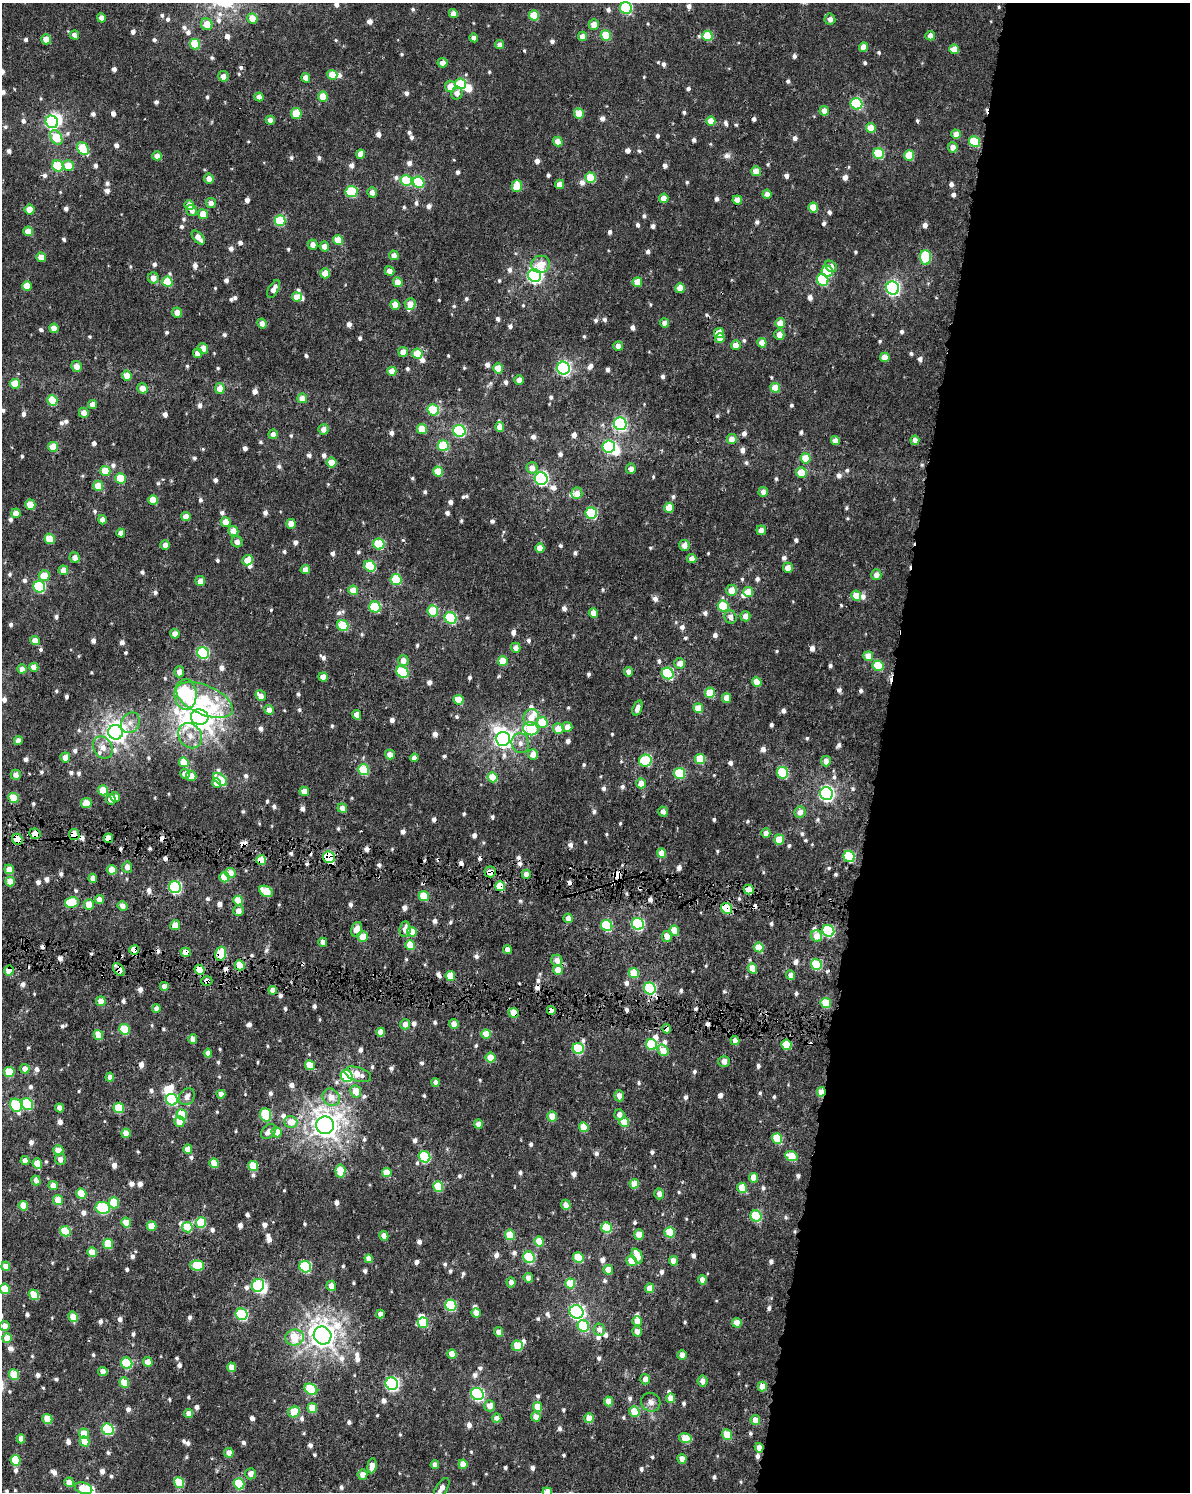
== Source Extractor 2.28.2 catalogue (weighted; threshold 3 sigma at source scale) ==
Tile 8 of 4 x 3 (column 4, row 2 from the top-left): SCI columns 3587-4774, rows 1834-3323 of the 4789 x 5100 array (HDU 1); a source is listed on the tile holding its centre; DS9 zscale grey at full resolution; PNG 1192 x 1494 px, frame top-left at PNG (2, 3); each listed source drawn as its Kron ellipse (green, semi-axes under 4 px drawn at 4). Shown black and unused: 27% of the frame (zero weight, under 4 of 7 exposures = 4% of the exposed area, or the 3 px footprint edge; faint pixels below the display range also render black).
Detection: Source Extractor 2.28.2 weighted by HDU 2 'WHT'; one run over the whole footprint, this tile lists its part. Background 4.71e-04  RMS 0.001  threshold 0.0042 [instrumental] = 3 sigma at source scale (4.09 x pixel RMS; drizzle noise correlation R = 1.36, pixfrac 0.8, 0.0396/0.0396 arcsec/px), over >= 5 px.
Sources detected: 1097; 9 inside a brighter object's white glare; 33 cosmic-ray / hot-pixel residue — neither listed nor drawn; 13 inside a brighter listed object's ellipse — not listed separately; of the other 1042, all 500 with FLUX_AUTO >= 0.593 (the completeness limit of this list) listed and drawn (542 fainter detections not listed), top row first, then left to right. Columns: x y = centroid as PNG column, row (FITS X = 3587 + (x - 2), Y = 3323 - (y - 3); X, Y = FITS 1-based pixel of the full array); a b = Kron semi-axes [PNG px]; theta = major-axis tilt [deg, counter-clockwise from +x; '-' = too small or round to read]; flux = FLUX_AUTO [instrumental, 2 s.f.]
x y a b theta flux
626 8 6 5 - 11
453 13 4 4 - 0.8
534 15 5 5 - 2.8
101 18 4 4 - 0.68
252 19 5 5 - 1.5
830 19 5 5 - 0.6
207 24 6 5 - 1.4
594 25 5 5 - 0.95
75 35 5 4 - 0.6
606 35 5 5 - 2.9
582 36 4 4 - 0.88
707 36 5 5 - 4.1
930 36 5 4 - 0.68
474 38 4 4 - 0.66
46 39 5 5 - 1
195 44 5 5 - 4.1
500 45 4 4 - 0.64
864 47 4 4 - 1
954 49 5 4 - 1.5
443 63 5 5 - 0.71
332 75 5 5 - 2
223 76 5 5 - 0.75
306 78 5 4 - 0.99
460 84 5 5 - 4.4
450 86 5 5 - 1.3
457 93 6 5 - 0.66
323 96 5 5 - 1.8
259 97 4 4 - 0.78
856 104 6 5 - 9.4
824 111 5 4 - 0.9
296 114 5 5 - 2.7
579 114 5 4 - 2.2
270 120 4 4 - 0.64
711 121 5 4 - 1.5
52 122 6 6 - 17
871 128 5 5 - 1.7
956 134 5 4 - 1.2
56 137 8 5 -59 3.1
558 141 5 4 - 1.1
975 141 5 5 - 4.8
953 147 5 4 - 0.95
83 149 7 5 -51 4.9
361 154 4 4 - 1
879 154 5 5 - 6.6
157 156 4 4 - 0.81
909 156 5 5 - 3.3
58 166 6 5 - 5.5
68 166 5 5 - 1.9
756 171 5 5 - 1.6
591 178 5 5 - 3.4
209 179 5 5 - 0.79
406 181 6 5 - 5.2
419 182 6 5 - 6.1
559 184 5 4 - 0.9
517 186 5 5 - 2.1
352 191 6 5 - 6.4
372 192 5 5 - 0.66
767 194 4 4 - 0.82
664 198 5 4 - 0.99
737 200 5 4 - 1.1
211 203 5 5 - 0.7
189 205 5 4 - 1.3
813 208 5 5 - 2.4
30 209 5 5 - 1.8
192 210 6 5 - 0.62
203 214 5 5 - 1.6
280 221 5 5 - 5.7
28 231 5 4 - 1.6
198 237 8 4 -49 0.96
338 240 5 5 - 2.2
313 244 5 5 - 0.64
324 247 5 4 - 0.74
394 255 5 4 - 0.66
41 257 5 4 - 1.2
925 257 7 5 -88 7.4
541 264 9 8 - 1.6
831 266 6 5 - 0.61
389 271 5 4 - 0.72
827 271 6 5 - 4
325 273 5 5 - 1.2
535 276 7 6 - 30
153 278 5 5 - 0.83
823 280 6 5 - 7.5
167 282 5 5 - 3.9
398 282 5 4 - 1.5
637 282 5 5 - 1.5
27 286 5 4 - 1.8
680 288 5 4 - 1.3
893 288 6 6 - 22
274 289 10 5 60 0.68
297 297 5 4 - 1.4
410 304 6 5 - 1.1
395 305 5 4 - 1.2
177 312 5 5 - 0.92
262 323 5 4 - 0.69
665 323 4 4 - 0.87
780 323 5 5 - 1.2
54 328 5 4 - 1.4
719 333 5 5 - 1.7
779 335 5 5 - 0.89
720 338 5 4 - 1.1
762 343 5 4 - 1.4
736 345 5 5 - 1.1
618 346 5 5 - 0.7
203 349 5 5 - 1
403 352 5 5 - 0.81
198 353 5 4 - 0.77
417 354 5 5 - 2.6
885 357 5 4 - 1.5
77 366 5 5 - 0.91
498 368 5 4 - 1.8
563 368 6 6 - 22
392 371 4 4 - 1.3
127 376 5 5 - 1.5
519 380 5 4 - 0.75
15 384 5 5 - 2.7
142 388 5 5 - 1.1
220 388 5 5 - 1
775 388 5 4 - 1.9
302 398 5 5 - 1.2
52 400 5 5 - 3.4
93 404 4 4 - 0.99
433 410 6 5 - 4.4
84 413 5 5 - 0.86
620 424 6 6 - 16
500 427 5 4 - 1
323 429 5 5 - 0.74
422 429 5 5 - 1.8
459 431 6 6 - 11
273 434 5 4 - 0.64
732 439 5 5 - 1
915 440 5 4 - 0.76
835 441 4 4 - 0.9
443 446 5 5 - 5.2
53 447 5 5 - 2.1
609 447 6 6 - 11
805 458 5 5 - 2.4
331 463 5 5 - 1.7
532 468 6 5 - 0.9
631 469 5 5 - 0.62
105 471 5 5 - 2.8
438 471 5 5 - 2.2
801 473 5 5 - 1.9
120 478 5 5 - 3.4
541 479 6 6 - 21
98 486 5 5 - 1.8
763 492 5 5 - 0.64
577 493 6 5 - 1
153 500 5 4 - 2.5
30 505 5 5 - 2.3
669 508 5 5 - 1.7
16 513 4 4 - 1
591 513 6 5 - 8.1
186 517 5 4 - 1.2
102 520 4 4 - 0.73
226 522 5 4 - 1.5
291 524 5 4 - 1.3
761 530 5 4 - 0.69
233 531 5 5 - 1.3
121 533 4 4 - 0.64
50 539 5 5 - 2.6
237 542 6 5 - 0.63
379 544 5 5 - 5
165 545 5 4 - 0.79
684 545 5 5 - 0.82
540 548 4 4 - 1.1
75 557 5 5 - 0.75
692 559 5 4 - 0.91
247 560 5 5 - 1.5
370 566 6 5 - 4.1
788 568 5 4 - 1
63 570 5 4 - 0.97
305 570 4 4 - 0.89
876 575 5 5 - 0.72
44 576 5 5 - 1.7
396 580 5 5 - 4.2
200 581 5 5 - 0.97
39 587 6 5 - 8.2
353 590 5 5 - 1.5
732 590 5 5 - 1.3
748 592 5 5 - 1.8
856 596 5 4 - 1.8
723 606 5 5 - 4.8
375 607 6 5 - 6.9
433 611 6 5 - 3.6
593 613 5 4 - 1.1
745 616 5 5 - 0.74
730 617 7 6 - 0.61
451 618 6 5 - 8.4
343 626 6 5 - 4.4
175 634 5 4 - 1.1
35 641 5 4 - 1.3
516 648 5 4 - 0.69
203 653 6 5 - 11
868 656 5 4 - 1.4
403 660 5 5 - 0.89
503 661 5 5 - 1.9
680 663 5 5 - 0.91
878 666 5 5 - 3.9
34 667 5 4 - 1
22 669 4 4 - 0.85
179 672 5 5 - 0.73
402 672 6 5 - 6.7
628 672 5 4 - 0.63
668 673 6 5 - 9.7
323 677 4 4 - 1
757 682 5 4 - 1.6
710 693 5 5 - 2.9
185 694 15 11 -89 14
261 696 6 5 - 0.69
727 698 5 4 - 1.4
205 700 30 14 -24 5.6
459 700 5 4 - 2.2
637 708 8 4 70 0.69
698 708 5 5 - 2
269 710 5 5 - 0.71
357 715 5 4 - 1.1
200 717 9 7 -17 130
531 717 8 7 - 1
542 722 5 5 - 3.3
130 723 11 9 56 0.74
567 727 5 5 - 0.84
531 729 8 6 -16 5.9
558 729 5 5 - 1.4
115 732 7 7 - 77
190 736 13 11 -57 1.1
503 739 7 7 - 50
18 741 4 4 - 0.81
520 743 10 8 -74 0.65
103 747 12 9 -57 0.93
533 754 5 5 - 1.1
390 755 5 5 - 0.86
65 757 5 5 - 1.1
414 758 4 4 - 0.61
700 759 5 5 - 3.3
645 761 6 6 - 7.4
826 761 5 5 - 0.77
184 762 5 4 - 2.4
363 770 5 5 - 5.6
679 773 5 5 - 6
782 773 6 5 - 6.8
185 774 5 5 - 1.1
16 775 5 5 - 0.62
191 776 5 5 - 0.98
493 777 5 5 - 2.3
220 779 8 5 -42 2.6
217 783 5 4 - 0.91
641 783 5 5 - 1.2
103 790 5 5 - 2.8
304 791 5 4 - 1.2
826 794 6 6 - 30
115 797 5 4 - 0.76
13 798 5 5 - 2.8
111 799 5 5 - 0.74
86 803 5 5 - 1.7
342 808 5 4 - 0.85
663 812 5 4 - 0.63
800 812 6 5 - 0.76
766 833 5 4 - 0.88
35 834 6 5 - 1.4
74 835 6 5 - 2.2
108 838 5 4 - 1.6
17 839 6 5 - 3.3
779 839 5 5 - 1.9
662 853 5 4 - 1.5
849 856 6 5 - 7.7
329 857 6 5 - 8.2
261 860 5 5 - 2.9
127 867 5 5 - 0.68
9 869 5 4 - 0.94
112 870 5 4 - 1.5
490 872 6 5 - 1.1
230 873 5 5 - 1.2
526 874 4 4 - 0.74
224 877 5 5 - 2.1
93 878 4 4 - 0.8
10 881 5 4 - 1.5
500 886 5 5 - 3.9
175 887 6 6 - 14
749 890 5 5 - 1.7
266 891 7 5 -29 2.8
424 896 5 5 - 3
100 899 5 4 - 0.91
238 900 5 4 - 1.9
72 902 7 5 12 4
89 905 5 5 - 1.6
122 906 5 4 - 0.63
727 908 6 5 - 5.3
238 911 5 5 - 0.68
568 918 4 4 - 0.84
638 924 6 5 - 12
175 925 5 4 - 1.2
607 925 6 5 - 7.3
357 929 8 5 74 1.1
405 929 8 5 85 0.84
674 931 5 5 - 2.6
828 931 6 5 - 9.6
412 932 5 4 - 1.7
362 936 5 5 - 1.3
817 936 6 5 - 1.4
667 937 5 4 - 1
323 942 4 4 - 0.61
410 945 5 4 - 2.2
759 947 5 5 - 2.5
507 949 4 4 - 0.72
134 950 5 4 - 2
186 952 5 4 - 1.1
221 954 7 5 74 4.1
557 960 6 5 - 0.84
816 964 6 5 - 5.2
240 965 5 4 - 2.3
752 968 5 4 - 1.8
9 970 5 4 - 1.8
119 970 7 5 -53 1.1
199 970 5 4 - 2.1
558 970 5 5 - 1.4
634 973 5 5 - 2.3
790 975 5 4 - 0.72
450 976 5 4 - 2
207 981 5 5 - 0.62
164 986 4 4 - 0.65
650 988 6 5 - 11
273 990 4 4 - 1.1
101 1001 5 5 - 1.1
826 1003 5 5 - 3.3
156 1008 4 4 - 0.65
551 1010 4 4 - 1
514 1013 5 4 - 1.7
405 1024 5 5 - 0.83
454 1024 5 4 - 0.84
125 1029 5 5 - 4.4
667 1029 5 4 - 0.97
381 1032 4 4 - 1
486 1034 5 4 - 1.5
98 1035 5 4 - 1.9
193 1039 5 4 - 0.85
735 1041 4 4 - 0.88
652 1045 5 5 - 5.7
787 1045 5 5 - 3.2
578 1048 6 5 - 6.6
663 1050 6 5 - 1.7
208 1053 4 4 - 0.69
490 1058 5 5 - 1.6
724 1061 6 5 - 0.68
310 1065 5 4 - 1.9
25 1069 5 4 - 0.81
9 1072 5 5 - 3.3
358 1074 14 7 -17 1.2
347 1076 6 5 - 11
110 1077 4 4 - 0.64
436 1082 4 4 - 0.59
356 1092 6 5 - 1.4
821 1092 5 4 - 1.8
221 1094 4 4 - 0.65
619 1096 5 5 - 0.74
187 1097 9 7 50 0.64
331 1097 9 8 - 1.1
172 1100 6 5 - 8.3
27 1104 6 5 - 6.2
16 1105 7 5 -61 7.5
60 1108 4 4 - 0.68
119 1108 5 5 - 4
182 1115 5 5 - 3.6
266 1115 6 5 - 5.3
619 1115 5 5 - 0.65
552 1117 5 5 - 1.4
179 1122 5 5 - 1.3
291 1122 6 6 - 1.4
624 1122 5 4 - 2.2
478 1124 4 4 - 0.7
325 1125 9 9 - 120
584 1127 5 4 - 2
268 1131 9 6 45 0.7
277 1132 5 5 - 1.2
126 1133 5 4 - 1.1
777 1138 5 5 - 3.6
188 1149 5 4 - 1
58 1150 5 5 - 1.1
791 1156 6 5 - 2.8
424 1157 6 5 - 7.1
60 1159 5 5 - 0.65
25 1160 4 4 - 0.61
214 1163 5 4 - 2
37 1164 5 4 - 1.5
253 1166 5 5 - 3.3
340 1171 6 5 - 2.6
387 1172 5 4 - 1.8
754 1178 5 4 - 1.3
36 1180 5 4 - 0.74
634 1184 5 4 - 1.8
53 1186 5 4 - 1
438 1186 5 5 - 3.6
742 1188 5 4 - 2.7
81 1194 5 5 - 2.7
659 1194 5 5 - 0.65
58 1200 5 5 - 1.6
114 1203 5 5 - 3
566 1205 5 4 - 0.82
23 1206 5 4 - 1.7
103 1208 7 6 - 7.8
756 1216 6 5 - 6.6
126 1223 5 5 - 1.8
201 1223 5 5 - 4.3
151 1226 5 4 - 1.6
187 1227 5 5 - 3.3
607 1228 5 5 - 3.7
65 1231 5 5 - 4.4
670 1232 5 5 - 3.2
510 1235 5 5 - 2.5
639 1235 5 5 - 1.2
384 1236 5 4 - 0.96
539 1241 5 4 - 2.3
108 1244 5 5 - 2.9
92 1252 5 4 - 1.4
637 1256 8 5 -67 2
529 1257 6 5 - 6
578 1258 5 5 - 3.2
369 1259 4 4 - 0.86
631 1261 5 5 - 1.6
673 1261 5 4 - 1.1
197 1265 7 5 -4 3.6
6 1266 4 4 - 1.5
305 1267 6 5 - 10
608 1270 5 4 - 1.5
528 1278 5 4 - 0.83
702 1280 4 4 - 1
511 1282 5 4 - 0.66
570 1284 5 5 - 2.8
258 1285 7 6 - 7.5
331 1286 5 5 - 0.79
650 1288 5 4 - 1.4
5 1289 5 5 - 2.7
34 1295 5 4 - 2.4
451 1305 6 5 - 8.2
576 1312 7 6 - 24
476 1313 4 4 - 0.94
242 1314 6 5 - 9.9
380 1314 4 4 - 0.63
73 1317 5 4 - 1.9
637 1321 5 4 - 1.1
423 1323 5 5 - 3.5
737 1323 5 4 - 1.6
5 1326 5 5 - 0.82
583 1326 6 5 - 6.3
599 1330 6 6 - 0.66
637 1331 5 5 - 0.72
499 1332 5 4 - 0.84
323 1335 9 8 - 110
294 1337 9 8 - 2.9
7 1338 5 4 - 1.5
517 1346 6 5 - 2.6
452 1354 4 4 - 1.1
682 1355 5 4 - 1.2
148 1362 5 4 - 1.2
127 1363 6 5 - 6.3
232 1367 5 4 - 1.1
103 1371 5 4 - 0.84
14 1375 5 5 - 3.5
645 1379 5 4 - 0.68
702 1381 5 5 - 0.6
124 1382 5 4 - 2.4
392 1384 6 6 - 21
762 1387 5 4 - 1.7
311 1389 7 5 -35 4.8
477 1394 6 6 - 17
671 1398 5 4 - 1.2
609 1401 5 4 - 1.3
651 1402 10 9 - 0.6
490 1406 5 5 - 0.97
537 1407 5 4 - 1.7
312 1408 5 5 - 2
634 1411 5 5 - 2.3
294 1412 6 5 - 2.8
189 1414 4 4 - 1
536 1417 5 4 - 0.78
497 1418 4 4 - 0.79
589 1418 5 4 - 1.5
47 1419 5 5 - 2
755 1420 5 4 - 1.1
108 1429 6 5 - 8.8
84 1434 5 5 - 1.8
727 1435 5 5 - 2.1
685 1438 6 5 - 2.3
21 1439 4 4 - 0.73
85 1442 5 4 - 1.6
759 1448 5 4 - 0.89
229 1453 5 4 - 1.1
682 1459 5 4 - 1
15 1460 5 5 - 3.4
463 1464 5 4 - 1.2
435 1465 4 4 - 0.69
372 1466 7 4 84 0.85
251 1474 5 5 - 0.65
362 1475 5 5 - 0.9
69 1482 5 4 - 0.87
179 1482 5 5 - 3.8
239 1484 6 5 - 5
84 1488 9 5 -17 2.7
442 1488 11 5 57 0.78
547 1492 5 4 - 1.2
Overlapping masked pixels (flux is a lower limit): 31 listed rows (the first 20) at x y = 83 149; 719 333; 645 761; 35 834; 74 835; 108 838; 17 839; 329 857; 261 860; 490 872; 500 886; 749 890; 727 908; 410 945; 134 950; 186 952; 221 954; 240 965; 9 970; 119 970
Isophote crosses this tile's border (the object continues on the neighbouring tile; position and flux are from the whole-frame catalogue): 5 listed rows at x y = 626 8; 5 1289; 84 1488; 442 1488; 547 1492